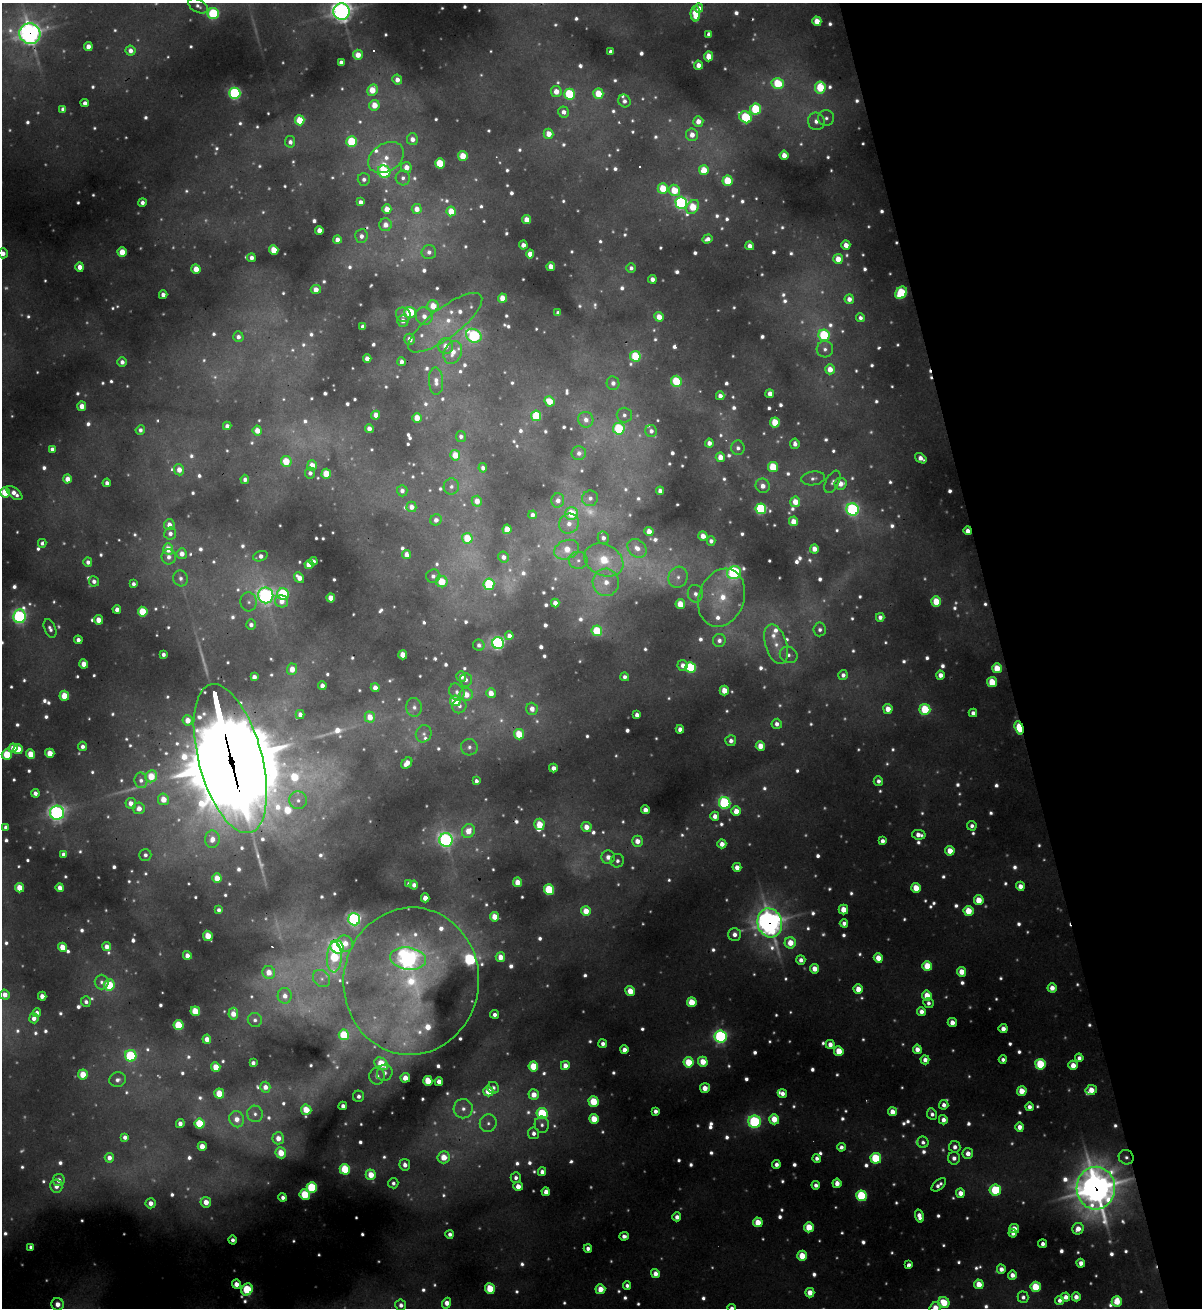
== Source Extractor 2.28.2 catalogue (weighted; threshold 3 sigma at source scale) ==
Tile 12 of 4 x 4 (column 4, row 3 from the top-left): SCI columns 3866-5065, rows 1307-2612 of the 5207 x 5224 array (HDU 1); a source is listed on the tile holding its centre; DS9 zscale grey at full resolution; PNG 1204 x 1310 px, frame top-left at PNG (2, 3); each listed source drawn as its Kron ellipse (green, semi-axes under 4 px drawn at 4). Shown black and unused: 17% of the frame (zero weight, under 3 of 4 exposures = <1% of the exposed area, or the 3 px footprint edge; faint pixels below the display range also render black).
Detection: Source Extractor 2.28.2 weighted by HDU 2 'WHT'; one run over the whole footprint, this tile lists its part. Background 0.0932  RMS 0.0073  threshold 0.0326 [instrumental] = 3 sigma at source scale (4.5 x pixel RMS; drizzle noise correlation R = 1.50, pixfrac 1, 0.05/0.05 arcsec/px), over >= 5 px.
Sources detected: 1307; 287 too faint to see at this stretch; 5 cosmic-ray / hot-pixel residue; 3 long thin detections or spike segments (spike, bleed or trail) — neither listed nor drawn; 26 inside a brighter listed object's ellipse — not listed separately; of the other 986, all 500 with FLUX_AUTO >= 3.83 (the completeness limit of this list) listed and drawn (486 fainter detections not listed), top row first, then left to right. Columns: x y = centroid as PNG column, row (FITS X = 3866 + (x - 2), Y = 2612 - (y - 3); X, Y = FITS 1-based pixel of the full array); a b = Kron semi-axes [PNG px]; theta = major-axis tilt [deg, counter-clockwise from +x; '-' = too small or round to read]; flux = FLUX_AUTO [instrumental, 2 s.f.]
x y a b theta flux
198 6 11 6 -30 4.1
699 8 4 4 - 6.3
342 12 8 8 - 630
213 14 5 5 - 94
695 14 8 5 -89 31
817 21 5 4 - 16
30 34 11 10 - 630
709 34 4 4 - 4.8
88 46 4 4 - 9.6
130 51 5 5 - 7.1
611 52 4 4 - 4.3
358 55 5 5 - 13
709 56 5 4 - 17
341 62 4 4 - 6.4
698 65 4 4 - 9.1
397 80 5 5 - 6.8
778 83 6 5 - 48
820 87 6 5 - 46
372 90 6 5 - 21
556 92 5 5 - 13
235 93 5 5 - 160
569 94 5 5 - 68
598 94 5 5 - 27
624 101 6 6 - 4.6
85 103 4 4 - 5
374 105 5 5 - 16
63 109 4 4 - 4.9
756 109 5 5 - 67
564 112 6 5 - 6.4
746 117 6 5 - 85
826 118 8 8 - 4.4
300 120 5 4 - 37
698 121 5 5 - 10
816 121 9 8 - 7.4
549 134 5 5 - 14
692 135 6 6 - 9.2
412 139 6 5 - 7.8
290 142 5 5 - 4.6
352 142 5 5 - 65
784 155 4 4 - 11
463 156 5 5 - 21
386 158 19 14 33 19
440 163 5 5 - 45
406 167 5 5 - 10
704 170 5 5 - 26
384 172 6 6 - 82
403 178 7 7 - 4.3
364 179 6 6 - 4.3
728 181 5 5 - 39
663 188 5 5 - 29
674 190 6 5 - 28
142 202 4 4 - 4.8
360 202 4 4 - 5.2
681 203 6 6 - 190
693 207 8 5 54 33
387 209 4 4 - 13
417 209 5 5 - 11
451 211 5 4 - 20
527 220 4 4 - 14
385 225 6 6 - 8.9
319 230 4 4 - 9.4
361 236 7 6 - 5.5
707 239 5 4 - 5.4
337 240 4 4 - 8.1
523 245 4 4 - 7.4
846 245 4 4 - 8.9
750 246 4 4 - 7.6
274 250 5 4 - 27
122 252 5 4 - 23
429 252 7 7 - 4.6
3 253 5 4 - 6.4
530 254 4 4 - 11
251 258 4 4 - 6
838 259 5 4 - 14
551 266 4 4 - 12
80 267 4 4 - 9.5
631 268 5 5 - 4.1
196 269 4 4 - 15
652 279 4 4 - 6.4
316 289 5 4 - 9
901 293 6 5 - 74
163 295 4 4 - 6.4
502 298 4 4 - 18
849 299 5 4 - 6.8
433 306 6 5 - 18
410 312 6 5 - 45
558 313 4 4 - 4.1
403 315 8 7 - 4.9
424 316 9 8 - 8.3
659 317 5 4 - 14
860 318 4 4 - 3.9
403 321 6 6 - 6.1
445 323 45 15 37 38
363 326 4 4 - 4.8
824 335 6 5 - 78
474 336 8 6 -28 120
238 337 5 5 - 5.2
410 339 6 5 - 8.2
446 346 8 7 - 11
825 349 8 8 - 4.5
453 352 12 8 66 12
635 356 5 5 - 53
367 359 4 4 - 9
122 362 5 4 - 6
401 362 4 4 - 5.1
830 369 5 5 - 12
436 381 14 7 -86 8.6
676 381 6 5 - 49
613 383 7 6 - 5.6
770 394 4 4 - 7.7
720 396 4 4 - 6.9
549 401 5 4 - 21
82 406 4 4 - 12
376 415 4 4 - 13
624 415 7 7 - 4.2
536 416 5 5 - 49
417 418 5 4 - 19
586 420 8 7 - 7
775 422 5 5 - 33
227 426 4 4 - 5.6
369 429 4 4 - 7.1
619 429 6 6 - 64
140 430 4 4 - 4.2
257 431 5 4 - 13
651 431 6 6 - 4.5
461 436 5 5 - 4.2
709 443 4 4 - 6.3
795 444 5 4 - 5.7
738 448 7 6 - 4.5
52 449 4 4 - 4.3
579 453 7 7 - 5
455 455 5 5 - 19
720 457 5 4 - 12
921 458 6 4 -34 7.9
286 461 5 5 - 28
312 465 5 5 - 13
773 467 5 5 - 41
483 468 5 4 - 4.3
179 470 5 5 - 10
310 473 6 5 - 4.2
326 474 5 5 - 31
813 478 12 7 8 4.8
67 479 4 4 - 11
245 479 4 4 - 5
832 482 12 6 63 3.8
107 483 4 4 - 4.7
841 484 6 6 - 11
451 486 8 7 - 4.3
763 486 7 7 - 8.2
402 491 6 5 - 4.5
660 491 4 4 - 5.6
5 492 5 5 - 31
14 493 9 5 -38 8.8
590 498 8 7 - 5.2
558 500 7 6 - 6.6
477 501 5 5 - 10
795 502 5 5 - 16
411 507 5 5 - 7.8
761 509 5 5 - 120
853 509 6 6 - 200
572 514 6 6 - 32
532 515 4 4 - 4.7
436 520 6 5 - 5.3
793 521 4 4 - 13
569 524 10 9 - 9.4
169 525 5 5 - 8.2
507 529 5 4 - 17
649 531 4 4 - 11
968 531 4 4 - 6.4
170 534 6 6 - 5.2
703 536 5 4 - 9.9
467 538 5 5 - 29
603 538 6 5 - 5.2
711 541 4 4 - 4.4
42 543 4 4 - 3.9
637 548 10 8 -41 9.2
168 549 5 5 - 18
814 549 4 4 - 10
567 550 13 9 21 19
182 554 5 5 - 8.7
407 554 4 4 - 8.2
260 556 7 5 21 5.7
169 557 7 7 - 6
503 557 5 5 - 5.4
578 560 9 8 - 5.6
604 560 20 15 -27 47
313 561 4 4 - 6.2
88 562 4 4 - 5
309 565 4 4 - 18
734 573 7 6 - 220
433 576 7 6 - 4.4
678 577 11 9 63 7.2
181 578 8 7 - 4.4
299 578 6 4 -48 9.6
94 581 5 5 - 5.1
442 582 6 5 - 28
606 582 14 13 - 17
133 584 4 4 - 3.9
489 584 6 5 - 66
283 594 6 5 - 78
695 594 9 7 -81 5.7
266 595 8 7 - 340
331 598 4 4 - 17
721 598 30 23 71 47
281 601 7 6 - 8.8
936 601 5 5 - 28
249 602 9 8 - 4.4
555 603 4 4 - 7.4
680 604 5 4 - 21
117 609 4 4 - 6.3
143 612 5 5 - 40
20 616 7 6 - 240
880 617 4 4 - 5.6
98 620 4 4 - 14
251 625 5 5 - 4.6
50 629 10 5 -69 4.5
820 629 7 6 - 3.9
597 631 5 5 - 41
509 636 4 4 - 5.7
78 640 4 4 - 5.6
719 640 6 6 - 5.1
498 643 6 5 - 210
776 644 20 10 -73 15
479 645 6 5 - 4
163 654 4 3 - 4
403 655 4 4 - 14
789 655 9 8 - 5.2
84 664 4 4 - 13
683 665 5 5 - 6.2
691 667 5 5 - 75
997 668 5 5 - 25
292 669 6 5 - 12
843 675 5 5 - 4.8
940 675 4 4 - 7.6
461 676 5 4 - 8
254 677 4 4 - 6.6
625 677 4 4 - 4.2
466 680 6 6 - 3.9
992 682 5 5 - 31
322 686 4 4 - 5.4
375 688 4 4 - 8.7
724 690 5 4 - 16
457 692 9 7 -56 4.7
491 693 5 4 - 11
466 694 6 6 - 13
64 696 5 5 - 26
455 701 5 5 - 42
459 706 7 7 - 4.3
414 707 9 8 - 4.9
532 709 6 6 - 8.5
888 709 5 4 - 13
925 709 5 5 - 54
973 713 4 4 - 5.4
300 715 4 4 - 6.7
637 715 4 4 - 6
370 717 5 5 - 14
188 720 5 5 - 12
777 724 5 5 - 5.6
1019 728 7 4 -73 94
680 729 4 4 - 7.9
424 734 9 7 63 4
519 734 5 5 - 31
731 741 5 5 - 5.3
82 746 4 4 - 5.3
760 746 5 4 - 15
469 747 8 8 - 4.8
13 748 4 4 - 9
18 749 5 4 - 25
50 753 4 4 - 17
7 754 5 5 - 39
30 754 5 4 - 23
230 759 77 31 -75 18000
407 763 6 4 46 12
553 768 4 4 - 6.5
151 776 6 5 - 26
141 780 8 6 -78 4.9
476 781 4 4 - 4
878 781 5 4 - 4.6
35 793 4 4 - 4.8
163 799 6 5 - 15
298 800 9 9 - 6
131 803 5 5 - 9.3
725 803 6 5 - 140
139 808 6 5 - 9.7
645 810 4 4 - 8.2
736 811 5 4 - 15
57 813 7 7 - 370
715 816 4 4 - 8.1
539 824 5 5 - 24
972 826 5 4 - 3.9
6 827 4 4 - 4.7
586 827 5 5 - 12
468 831 7 6 - 14
919 835 7 4 -11 8.1
212 839 9 7 87 10
446 840 7 6 - 300
637 841 5 5 - 10
882 841 4 4 - 5.3
722 844 4 4 - 8.6
950 851 5 4 - 16
63 854 4 4 - 5
145 855 6 6 - 4
608 857 6 6 - 8.3
617 861 7 6 - 3.9
737 867 4 4 - 9
217 878 5 4 - 16
517 882 5 4 - 14
409 884 4 4 - 4.2
414 885 4 4 - 5.9
1020 886 4 4 - 8.9
19 888 5 4 - 22
60 888 4 4 - 7.8
916 888 5 4 - 21
549 890 5 5 - 64
425 898 4 4 - 10
979 900 5 5 - 20
219 910 4 4 - 4
843 910 5 4 - 18
586 911 5 4 - 17
968 911 5 5 - 24
494 917 5 4 - 16
354 919 6 6 - 230
770 923 14 12 -75 750
844 923 4 4 - 5
735 934 6 6 - 6.6
208 936 5 4 - 24
345 943 8 7 - 12
790 943 6 5 - 19
62 947 4 4 - 18
107 947 4 4 - 8.7
337 947 7 6 - 220
187 955 4 4 - 8.2
334 957 15 7 87 52
500 957 5 4 - 13
878 958 5 4 - 15
408 959 18 11 -8 510
801 960 4 4 - 5.9
927 966 5 5 - 29
814 969 5 4 - 12
269 972 6 6 - 13
962 972 5 4 - 16
322 979 9 7 -45 4.6
411 981 73 67 84 210
101 982 7 7 - 3.9
109 985 5 5 - 52
1052 988 4 4 - 9.3
858 989 5 4 - 14
630 991 5 4 - 17
5 995 5 5 - 9.5
927 995 5 4 - 17
42 996 4 4 - 8.5
285 996 8 7 - 8.4
86 1002 5 5 - 4.1
692 1002 5 5 - 28
928 1003 5 5 - 4
195 1011 5 4 - 33
921 1012 4 4 - 7
37 1013 4 4 - 4.4
233 1014 6 5 - 13
494 1014 4 4 - 5
34 1018 5 4 - 6.5
255 1020 7 7 - 4.1
952 1022 4 4 - 9.1
179 1025 5 5 - 50
1003 1029 4 4 - 7.8
344 1035 5 5 - 39
721 1037 6 6 - 230
207 1039 4 4 - 9.6
603 1044 4 4 - 5.3
830 1044 4 4 - 8
917 1049 4 4 - 8.6
624 1050 4 4 - 7.9
839 1051 5 4 - 25
131 1056 6 5 - 96
1079 1058 4 4 - 4.8
1003 1059 4 4 - 3.9
925 1060 4 4 - 6.6
689 1062 5 5 - 35
703 1062 5 4 - 18
253 1063 4 4 - 4.6
381 1064 7 5 -39 35
1040 1064 5 5 - 61
565 1065 4 4 - 9.6
1073 1065 5 4 - 13
533 1066 5 5 - 33
216 1067 5 4 - 21
385 1073 8 7 - 5.2
83 1075 5 5 - 23
377 1076 8 7 - 5.8
405 1078 4 4 - 12
118 1080 8 7 - 5.3
428 1081 5 4 - 33
439 1081 4 4 - 8.4
265 1087 5 5 - 7.9
493 1088 6 5 - 4.2
705 1088 5 4 - 13
1091 1090 6 5 - 15
488 1091 5 5 - 21
1022 1091 5 5 - 19
782 1093 5 4 - 6.1
219 1094 5 5 - 30
534 1095 5 5 - 12
359 1096 5 5 - 4.5
593 1101 5 5 - 39
944 1105 4 4 - 5.7
343 1106 4 4 - 6
1029 1107 4 4 - 5.5
463 1109 9 9 - 7.8
306 1110 5 5 - 22
655 1111 4 4 - 5.3
892 1112 4 4 - 12
542 1113 5 5 - 67
255 1114 8 8 - 4
932 1114 6 5 - 4.2
237 1119 8 7 - 9
594 1119 5 5 - 26
774 1119 5 5 - 20
943 1120 5 4 - 6.9
755 1122 6 6 - 140
488 1123 9 8 - 5.2
180 1124 4 4 - 6.7
200 1124 5 5 - 43
542 1125 8 7 - 4
1020 1127 5 4 - 7.7
534 1133 6 5 - 4.9
125 1137 4 4 - 4.8
278 1138 6 5 - 11
923 1142 6 5 - 3.9
202 1146 4 4 - 13
841 1147 4 4 - 4.5
955 1147 6 5 - 5.9
281 1153 5 5 - 23
968 1153 5 5 - 8.3
444 1157 6 6 - 19
1126 1157 7 7 - 4.3
109 1158 5 4 - 6.8
817 1158 4 4 - 4.4
876 1158 5 5 - 63
954 1158 6 6 - 5.9
776 1164 4 4 - 5.2
405 1165 6 5 - 7.3
345 1169 5 5 - 52
542 1172 4 4 - 5.6
371 1175 5 5 - 19
516 1178 5 5 - 4
59 1180 6 5 - 7.3
393 1183 5 5 - 3.8
837 1183 4 4 - 8.9
816 1185 4 4 - 4.5
939 1185 8 4 39 5
56 1186 6 6 - 7.3
518 1186 4 4 - 10
312 1187 5 5 - 80
1096 1188 21 19 88 1600
995 1190 5 5 - 60
546 1192 4 4 - 8.9
960 1193 4 4 - 11
305 1194 5 5 - 48
861 1196 5 5 - 82
283 1197 4 4 - 4.7
206 1202 5 5 - 13
150 1203 5 5 - 8.3
919 1216 7 4 -76 8.8
677 1217 4 4 - 6.3
758 1222 5 5 - 22
809 1227 5 5 - 28
1014 1228 5 4 - 9.3
1078 1229 6 5 - 11
1013 1233 4 4 - 4.9
450 1234 4 4 - 4.8
624 1236 5 4 - 4.8
232 1240 4 4 - 5
1042 1244 4 4 - 4.7
31 1247 4 4 - 4.7
588 1248 4 4 - 5.3
802 1256 5 5 - 24
1081 1263 4 4 - 8.5
909 1265 4 4 - 4.1
1001 1269 4 4 - 7.2
655 1274 4 4 - 8.6
1012 1275 4 4 - 7.5
236 1284 4 4 - 10
979 1284 5 4 - 18
627 1285 4 4 - 3.9
1036 1287 5 5 - 42
247 1289 6 5 - 71
490 1289 5 5 - 35
600 1289 5 5 - 16
810 1293 5 4 - 13
1023 1297 6 5 - 4.3
1066 1297 4 4 - 6.6
1076 1297 4 4 - 7.6
1060 1300 4 4 - 4.8
1117 1301 5 5 - 24
944 1302 6 5 - 31
447 1303 5 4 - 10
58 1304 6 6 - 11
401 1305 5 5 - 5.7
732 1308 4 4 - 4.9
935 1308 6 5 - 15
Overlapping masked pixels (flux is a lower limit): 7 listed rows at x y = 30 34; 968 531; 1019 728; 230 759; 770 923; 1126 1157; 1096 1188
Isophote crosses this tile's border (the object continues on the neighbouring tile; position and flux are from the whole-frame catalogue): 6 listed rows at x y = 342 12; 3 253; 5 492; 447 1303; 732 1308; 935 1308